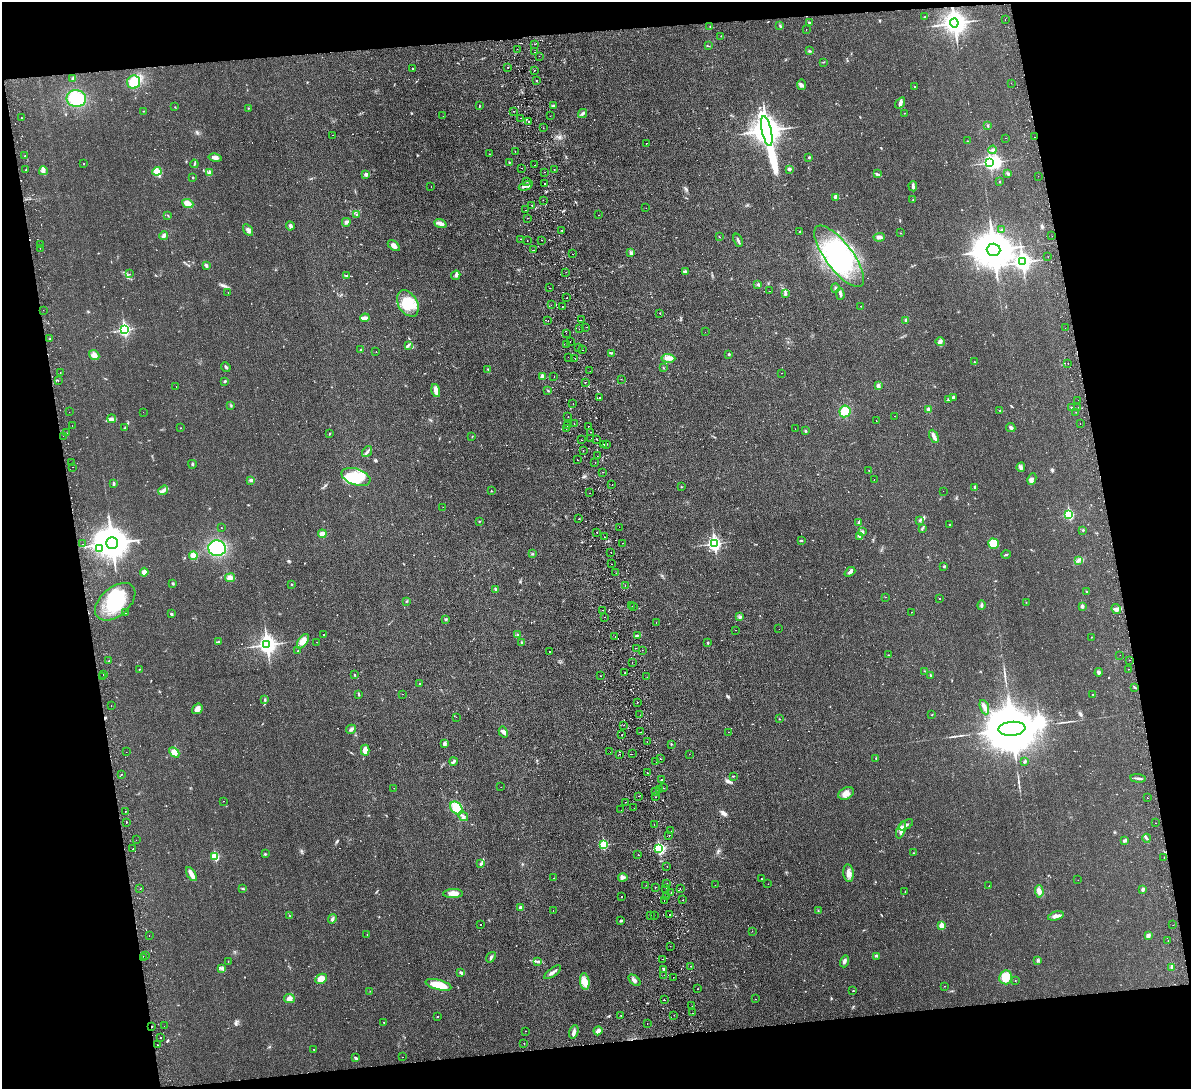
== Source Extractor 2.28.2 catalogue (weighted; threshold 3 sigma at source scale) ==
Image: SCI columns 57-4812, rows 154-4499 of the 4870 x 4758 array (HDU 1 of 3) = the unmasked area's bounding box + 8 px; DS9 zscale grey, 4 x 4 block average (1 PNG px = mean of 4 x 4 image px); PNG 1193 x 1091 px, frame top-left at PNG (2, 2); each listed source drawn as its Kron ellipse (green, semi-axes under 4 px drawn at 4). Shown black and unused: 20% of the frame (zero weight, under 2 of 3 exposures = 3% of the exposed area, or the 3 px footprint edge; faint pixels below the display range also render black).
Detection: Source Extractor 2.28.2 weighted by HDU 2 'WHT'. Background 0.025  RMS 0.0047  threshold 0.0213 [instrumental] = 3 sigma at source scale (4.5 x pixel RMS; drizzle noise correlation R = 1.50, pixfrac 1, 0.05/0.05 arcsec/px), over >= 5 px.
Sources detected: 788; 2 too faint to see at this stretch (4 x 4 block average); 5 inside a brighter object's white glare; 68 cosmic-ray / hot-pixel residue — neither listed nor drawn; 7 coinciding with a brighter row at this scale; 14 inside a brighter listed object's ellipse — not listed separately; of the other 692, all 500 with FLUX_AUTO >= 0.768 (the completeness limit of this list) listed and drawn (192 fainter detections not listed), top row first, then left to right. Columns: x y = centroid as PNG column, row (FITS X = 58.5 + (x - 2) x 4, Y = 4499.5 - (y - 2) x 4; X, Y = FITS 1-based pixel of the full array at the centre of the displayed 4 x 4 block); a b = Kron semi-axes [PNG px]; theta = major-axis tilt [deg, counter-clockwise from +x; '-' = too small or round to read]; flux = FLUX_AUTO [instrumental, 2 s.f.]
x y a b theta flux
925 17 3 2 - 2.7
1005 19 2 2 - 1.7
809 23 3 2 - 2.6
954 23 4 4 - 2500
710 26 2 2 - 1.4
780 26 2 2 - 2
806 30 2 2 - 1.3
721 36 2 2 - 0.79
535 44 2 2 - 1.8
708 46 2 2 - 0.9
517 49 2 2 - 0.88
809 51 3 2 - 2.6
534 52 2 2 - 1.3
539 56 2 2 - 1.3
823 62 3 2 - 1.3
507 67 2 2 - 0.84
413 69 2 2 - 1.8
534 70 2 2 - 3.5
73 78 3 3 - 4.6
536 80 2 2 - 1.8
134 82 6 6 - 56
1011 83 2 2 - 0.87
802 85 5 3 - 5.1
914 87 2 2 - 5.9
76 98 10 8 -7 100
900 103 6 3 57 7.5
479 106 4 2 - 1.5
553 106 4 2 - 3
175 107 2 2 - 1.1
248 108 2 2 - 1
143 111 2 2 - 0.8
513 111 2 2 - 2.9
904 113 2 2 - 1.2
583 114 5 2 - 4.4
443 116 2 2 - 0.91
550 116 2 2 - 0.95
21 118 2 2 - 2.5
520 118 2 2 - 3.6
528 121 2 2 - 5.8
988 126 2 2 - 1.2
543 128 2 2 - 0.82
767 131 15 5 -78 4100
332 135 2 2 - 6.6
1035 137 2 2 - 1.5
1005 138 2 2 - 1.3
967 141 2 2 - 1
646 143 2 2 - 2.6
993 150 4 3 - 4.9
515 152 2 2 - 1.5
489 154 2 2 - 0.9
25 156 2 2 - 1.2
809 157 2 2 - 2.6
215 158 6 3 -12 9.5
509 162 2 2 - 2.7
990 162 3 2 - 570
84 163 2 2 - 0.82
194 164 4 2 - 2.9
534 165 2 2 - 2.1
522 168 2 2 - 1.5
26 169 2 2 - 1.5
554 170 2 2 - 1.2
789 170 4 2 - 3.6
43 171 4 4 - 7.6
157 171 4 3 - 9.8
209 172 3 3 - 4.2
544 172 2 2 - 7.3
366 174 3 3 - 6
877 174 3 2 - 2.9
1008 174 3 2 - 2.7
1038 176 2 2 - 1.1
193 177 2 2 - 2.1
527 182 2 2 - 1.5
1000 182 2 2 - 1.9
545 183 2 2 - 2
526 186 7 2 22 8
913 186 5 3 - 5.1
431 187 2 2 - 0.8
835 197 2 2 - 1.1
543 200 2 2 - 2.2
913 200 2 2 - 1.4
188 203 6 4 -21 20
531 205 2 2 - 2.3
646 208 2 2 - 0.85
525 210 2 2 - 1.5
168 215 3 2 - 1.8
357 215 3 2 - 2.9
599 215 2 2 - 1.3
528 218 2 2 - 2.6
346 222 4 3 - 6.7
440 223 6 3 -22 15
290 226 5 3 - 5.4
248 230 6 3 -58 8.6
562 230 2 2 - 0.83
1002 230 2 2 - 4.7
800 231 3 2 - 2.3
900 233 2 2 - 0.93
164 236 5 3 - 6.4
1052 236 2 2 - 1
719 237 2 2 - 1
879 237 5 4 - 7.5
521 239 2 2 - 1.5
527 240 2 2 - 0.85
542 240 2 2 - 2.4
738 240 7 2 -69 6.2
41 244 2 2 - 1
394 246 7 4 -41 13
40 248 2 2 - 0.85
534 250 2 2 - 1.2
994 250 7 6 - 10000
631 253 3 2 - 3.4
573 254 2 2 - 1.7
839 256 37 13 -53 230
1048 257 2 2 - 2.1
1022 262 3 3 - 1300
206 265 4 3 - 4.8
685 271 3 2 - 3.6
566 272 2 2 - 1
129 274 2 2 - 1.5
456 275 5 3 - 7.5
347 276 2 2 - 1.5
758 284 3 3 - 3.2
549 288 2 2 - 2.5
835 288 5 2 - 4.4
769 291 2 2 - 0.94
228 292 2 2 - 1.3
785 293 4 2 - 3.5
840 294 6 2 -89 4.9
567 298 2 2 - 2.2
408 303 14 9 -58 66
551 305 2 2 - 0.95
562 306 2 2 - 2.5
861 306 2 2 - 1.3
43 310 2 2 - 1.6
660 313 2 2 - 0.99
365 318 5 3 - 12
548 320 2 2 - 1.2
581 320 2 2 - 1.1
906 320 3 2 - 4.8
586 327 2 2 - 1.4
1065 328 2 2 - 1.2
579 329 2 2 - 1.2
124 330 3 2 - 450
705 332 2 2 - 1.1
566 333 2 2 - 1.9
50 338 2 2 - 1.2
570 342 2 2 - 1.3
940 342 5 2 - 5.1
408 345 4 2 - 4.1
567 345 2 2 - 0.95
578 347 2 2 - 1
361 349 3 2 - 2.2
582 350 2 2 - 1
376 352 2 2 - 1.4
611 353 2 2 - 1.9
729 354 3 2 - 2.4
94 355 5 4 - 15
568 357 2 2 - 1.3
575 358 2 2 - 1.9
668 358 7 4 -5 12
974 362 2 2 - 1.1
1068 363 2 2 - 1.7
226 367 5 2 - 3.4
663 368 2 2 - 1.3
488 369 3 2 - 1.5
590 371 2 2 - 1.1
60 372 2 2 - 1.3
782 373 2 2 - 1.6
542 376 2 2 - 27
554 376 2 2 - 1
621 379 2 2 - 0.95
58 381 2 2 - 3.2
225 381 2 2 - 4.2
585 382 2 2 - 1.4
878 386 3 3 - 6.1
176 387 2 2 - 0.99
436 390 7 3 -75 16
548 391 2 2 - 1.6
600 397 2 2 - 1.5
953 397 3 3 - 3.6
949 399 2 2 - 1.7
1078 400 2 2 - 2.3
573 404 2 2 - 1.8
231 405 3 2 - 2.1
1078 407 2 2 - 2.5
1072 408 3 2 - 1.8
928 409 3 2 - 3.6
1000 410 2 2 - 1
845 411 6 5 - 34
69 412 2 2 - 1
143 412 2 2 - 1.3
1076 412 2 2 - 1.4
894 416 2 2 - 1.1
568 417 2 2 - 1.1
112 419 4 3 - 4.9
876 421 2 2 - 2.8
1080 423 2 2 - 1
574 424 2 2 - 1.8
72 426 2 2 - 1.1
568 426 2 2 - 2.1
588 426 2 2 - 3.3
125 427 3 2 - 2.1
181 428 2 2 - 0.84
566 428 2 2 - 2.9
1011 428 4 3 - 4.8
795 429 2 2 - 0.83
805 431 3 2 - 3.6
591 432 2 2 - 2.6
66 433 2 2 - 3.7
330 434 2 2 - 1.2
63 436 2 2 - 0.97
934 436 7 3 -64 12
472 437 2 2 - 1.3
591 439 2 2 - 1.2
597 439 2 2 - 2
581 440 2 2 - 2.4
607 444 2 2 - 1.2
603 445 2 2 - 3
583 450 2 2 - 0.84
367 452 6 2 50 5.8
597 456 2 2 - 0.9
578 460 2 2 - 0.8
71 463 2 2 - 1.6
595 463 2 2 - 0.87
192 464 4 2 - 2.8
72 467 2 2 - 2
1021 467 4 3 - 4.8
869 470 2 2 - 0.83
603 472 2 2 - 0.92
356 477 15 8 -19 98
1032 479 6 3 64 6.4
251 480 3 2 - 5.9
874 480 2 2 - 3.9
113 484 2 2 - 9.3
612 484 2 2 - 0.91
681 487 2 2 - 1.3
974 487 3 2 - 2.6
163 490 5 3 - 8.6
491 491 2 2 - 2
943 491 2 2 - 0.98
590 493 2 2 - 4.6
443 507 2 2 - 1.2
1069 514 3 2 - 220
579 519 2 2 - 4.4
919 520 2 2 - 1.3
479 521 2 2 - 1.4
859 522 2 2 - 12
950 524 2 2 - 1.5
619 527 2 2 - 1.4
222 528 2 2 - 2.2
922 528 3 2 - 2.2
1083 530 2 2 - 1.7
597 532 2 2 - 1.9
863 532 3 3 - 3.4
322 534 4 3 - 14
604 537 2 2 - 0.78
859 537 2 2 - 1.7
801 540 4 2 - 2.2
112 543 6 5 - 6700
623 543 2 2 - 1.6
82 544 2 2 - 2.5
714 544 3 2 - 610
994 544 5 5 - 42
99 548 3 3 - 7.1
217 548 9 8 - 160
611 552 2 2 - 1.2
532 554 3 2 - 2.2
1006 555 4 2 - 2.8
193 556 4 3 - 17
1079 560 3 3 - 4.4
611 564 2 2 - 2.3
943 566 2 2 - 1.7
144 572 4 3 - 18
850 572 6 3 40 7.4
616 573 2 2 - 0.79
230 578 5 4 - 9.3
173 583 3 2 - 2.5
292 585 2 2 - 0.91
625 585 2 2 - 1.3
495 589 2 2 - 7
1087 592 3 2 - 3.3
885 597 2 2 - 1.8
940 598 2 2 - 1.4
406 601 3 2 - 2
115 602 23 14 41 140
1026 602 2 2 - 0.86
981 605 5 2 - 3
632 606 2 2 - 1.6
1082 606 2 2 - 15
634 607 2 2 - 1
1116 609 5 3 - 6.4
602 610 2 2 - 1.5
911 612 2 2 - 1.5
125 613 2 2 - 1.8
171 614 3 2 - 3
605 617 2 2 - 1.5
740 617 3 2 - 1.2
446 619 3 2 - 2.3
656 622 2 2 - 1.9
779 629 2 2 - 1.2
735 630 2 2 - 1.6
517 634 2 2 - 2
324 635 2 2 - 2.3
638 635 2 2 - 2
615 636 2 2 - 3.4
1091 637 2 2 - 0.83
303 641 8 4 54 23
218 642 2 2 - 1.5
317 642 2 2 - 2
522 642 2 2 - 1.1
708 643 2 2 - 2.8
267 645 4 3 - 1300
636 648 2 2 - 1.7
642 650 2 2 - 0.97
298 651 2 2 - 0.91
549 652 2 2 - 5.4
888 655 2 2 - 1.3
1120 655 2 2 - 1.6
1129 660 2 2 - 1.4
109 661 3 2 - 2
632 663 2 2 - 2.9
139 669 3 2 - 0.97
1128 669 2 2 - 2.1
925 671 2 2 - 1.4
1099 672 4 3 - 7.7
624 673 2 2 - 1.9
103 674 2 2 - 4.2
355 675 2 2 - 4.8
930 675 3 2 - 1.6
600 676 2 2 - 0.91
102 677 2 2 - 0.89
647 677 2 2 - 0.97
419 684 2 2 - 2
1134 687 2 2 - 2
402 694 2 2 - 1.4
1093 694 2 2 - 0.95
359 695 3 2 - 2
265 700 3 2 - 2.7
637 702 2 2 - 3.3
111 705 2 2 - 1.6
984 707 7 3 -70 9.6
197 709 6 4 40 11
640 715 2 2 - 1.1
932 715 2 2 - 0.81
456 717 2 2 - 1.2
779 719 2 2 - 1
624 725 2 2 - 2.1
351 729 5 3 - 7
1012 729 13 7 5 29000
503 732 6 4 -60 8.4
641 732 2 2 - 1.6
728 732 2 2 - 0.83
622 735 2 2 - 3.1
647 742 2 2 - 1.2
444 744 4 3 - 6.6
671 744 2 2 - 4.1
365 750 5 3 - 18
126 752 2 2 - 1.1
174 752 6 4 -44 17
610 752 2 2 - 1.3
619 754 2 2 - 1.1
632 754 2 2 - 1.9
689 754 2 2 - 2
876 758 2 2 - 1.9
660 759 2 2 - 1
454 761 4 2 - 5
1025 761 4 2 - 4.4
656 762 2 2 - 6.4
647 773 2 2 - 2.5
121 774 2 2 - 6.7
733 776 3 2 - 1.5
1138 778 7 2 -5 5.9
661 780 2 2 - 10
501 787 2 2 - 0.86
394 788 2 2 - 1
664 788 2 2 - 1.6
660 789 2 2 - 5
655 791 2 2 - 2.1
846 793 8 5 28 18
639 796 2 2 - 1.2
656 797 2 2 - 1.1
1147 798 2 2 - 1.2
224 801 2 2 - 3.4
626 802 2 2 - 2.1
456 808 7 5 -50 57
634 808 2 2 - 1.8
621 810 2 2 - 0.77
125 811 2 2 - 1.5
463 816 5 2 - 3.8
126 822 2 2 - 5.7
1156 823 2 2 - 11
654 824 2 2 - 1.5
906 825 8 3 31 8.5
901 830 9 3 70 14
671 831 2 2 - 0.78
669 835 2 2 - 1.5
1147 838 4 2 - 3.4
136 840 2 2 - 0.86
1125 840 3 2 - 6.8
603 845 2 2 - 150
133 849 2 2 - 7.5
659 849 3 2 - 300
913 853 2 2 - 1.3
265 854 3 2 - 3.1
638 854 2 2 - 1.2
215 856 2 2 - 160
1164 857 2 2 - 0.84
481 864 3 3 - 4.3
667 867 2 2 - 2.1
849 873 9 5 -83 15
191 874 8 4 -60 12
554 878 2 2 - 1.2
623 878 4 3 - 5.7
761 878 2 2 - 2.6
1078 880 2 2 - 0.94
667 884 2 2 - 1.2
768 884 2 2 - 0.92
646 885 2 2 - 0.8
715 885 2 2 - 1
989 886 2 2 - 1.6
655 887 2 2 - 6.4
243 888 2 2 - 1.4
666 888 2 2 - 0.87
140 889 2 2 - 1.2
680 889 2 2 - 3.7
1143 889 3 3 - 4.5
905 891 2 2 - 0.88
1039 891 6 4 -87 12
671 893 2 2 - 1.8
453 894 10 4 1 19
621 897 2 2 - 3.9
666 897 2 2 - 0.77
664 900 2 2 - 1.4
683 900 2 2 - 3.1
521 907 3 2 - 4.8
553 911 2 2 - 0.86
818 911 2 2 - 1.7
654 915 2 2 - 0.94
669 915 2 2 - 6.7
290 916 2 2 - 0.99
650 916 2 2 - 1
1056 916 8 3 16 10
332 919 5 3 - 5.7
621 921 3 2 - 3.4
480 924 2 2 - 1
1173 925 2 2 - 2.5
942 926 2 2 - 62
752 931 2 2 - 1.9
367 935 2 2 - 1.4
149 936 2 2 - 1.6
1148 936 2 2 - 2.1
1168 940 2 2 - 1.5
670 946 2 2 - 1.7
145 955 2 2 - 1.1
877 956 3 2 - 2.4
491 957 6 2 51 4.8
144 958 2 2 - 1.6
663 959 2 2 - 2.1
1038 960 3 2 - 3.3
537 961 2 2 - 1.9
844 961 6 3 72 8
228 962 2 2 - 1.5
691 966 2 2 - 1.9
1172 967 2 2 - 13
222 968 2 2 - 1.1
664 969 3 2 - 3.2
461 972 3 2 - 4.3
553 972 10 2 36 10
664 975 2 2 - 1.8
673 977 2 2 - 0.9
1006 977 7 6 - 41
321 979 6 4 27 23
634 980 7 4 -42 7.9
1015 980 2 2 - 0.99
585 981 8 4 -82 22
438 985 13 5 -15 62
944 986 2 2 - 1
697 989 2 2 - 0.94
370 991 2 2 - 1
853 991 2 2 - 2.1
289 999 5 4 - 12
755 999 2 2 - 0.88
664 1000 2 2 - 3.7
692 1006 2 2 - 1.2
693 1013 2 2 - 1
621 1015 2 2 - 1.3
674 1015 2 2 - 2.6
437 1016 2 2 - 1.9
384 1022 2 2 - 1.3
647 1023 2 2 - 1.2
152 1026 2 2 - 2.6
164 1026 2 2 - 1.4
525 1031 2 2 - 1
598 1031 4 3 - 13
574 1032 7 3 70 8
161 1037 2 2 - 1.2
524 1043 2 2 - 1.3
157 1045 2 2 - 2.2
314 1049 2 2 - 0.77
402 1057 2 2 - 1.7
356 1058 3 2 - 3.3
Overlapping masked pixels (flux is a lower limit): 2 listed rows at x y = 954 23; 152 1026
Diffuse or blended objects may show on this block-average render without a row.